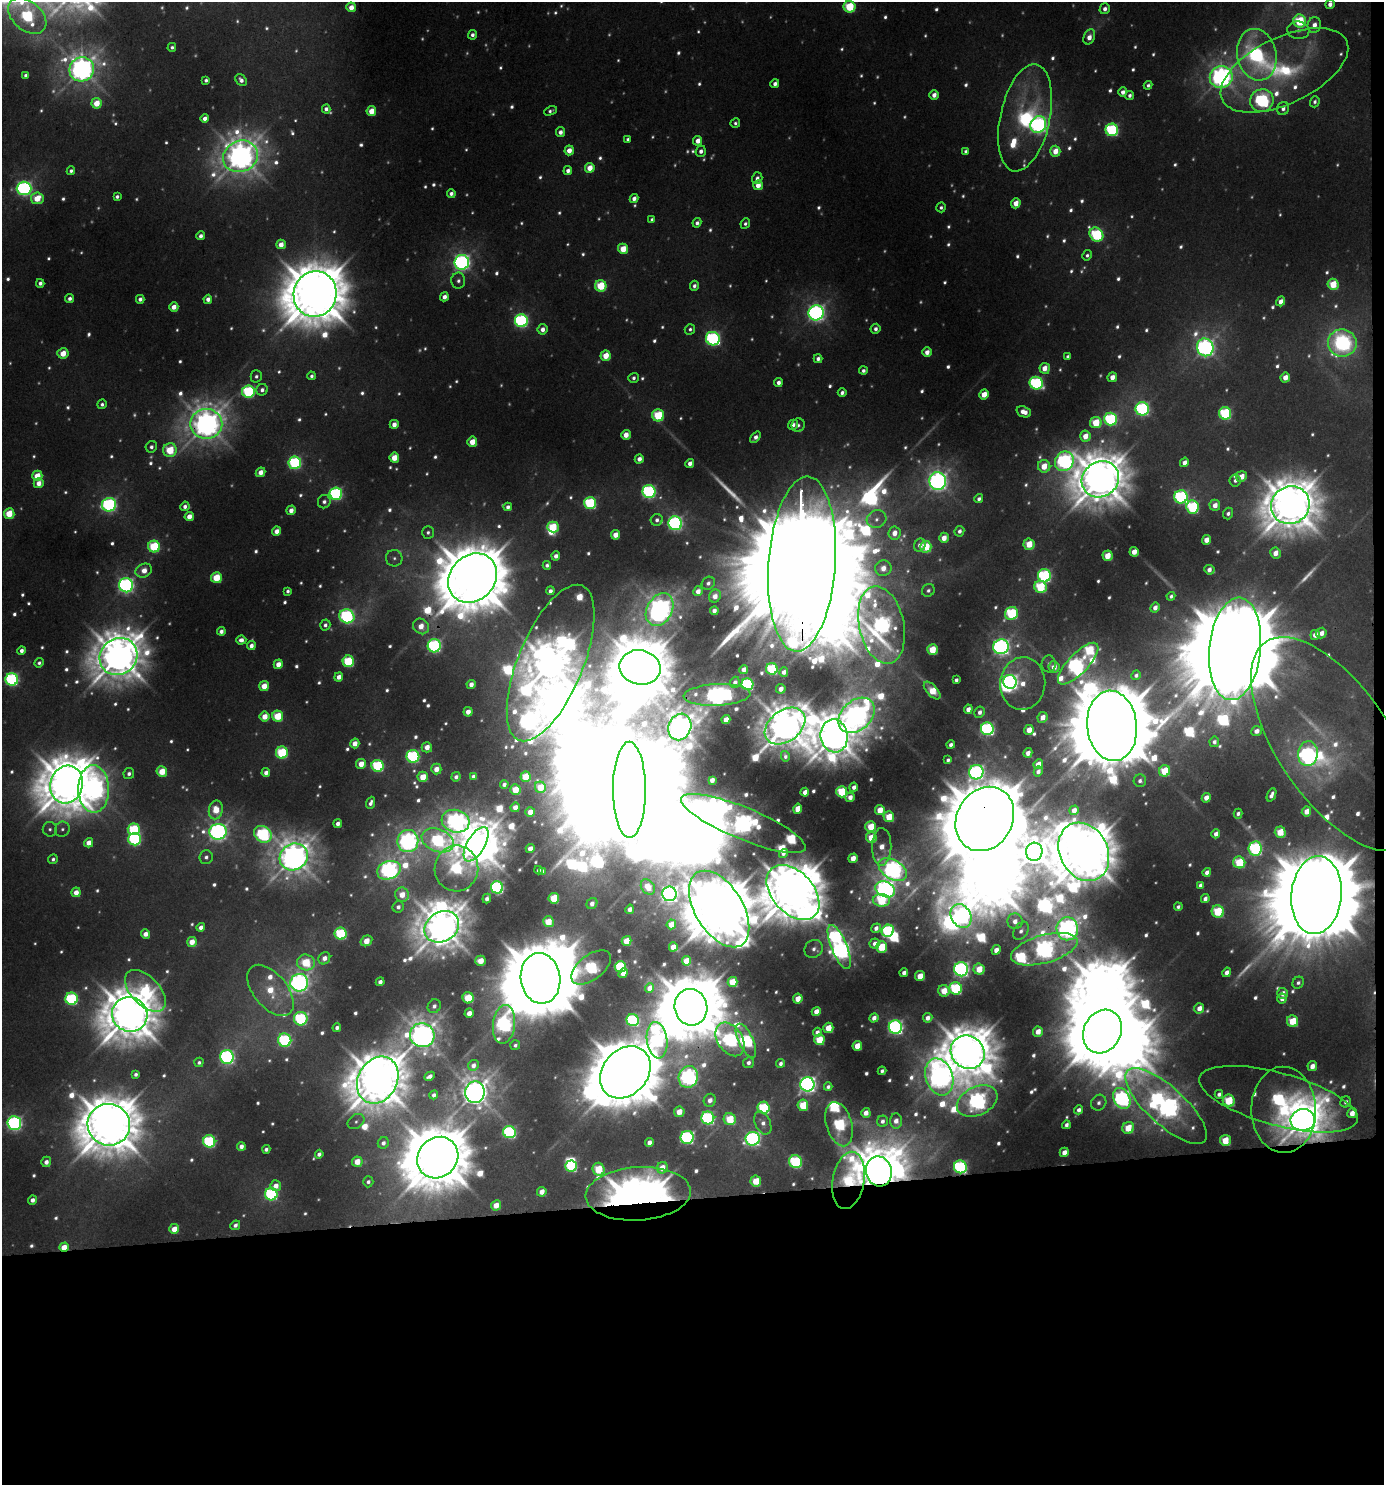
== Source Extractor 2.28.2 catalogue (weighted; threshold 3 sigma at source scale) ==
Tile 9 of 3 x 3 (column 3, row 3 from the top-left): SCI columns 2771-4152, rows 5-1487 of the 4199 x 4457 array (HDU 1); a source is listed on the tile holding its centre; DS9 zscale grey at full resolution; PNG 1386 x 1487 px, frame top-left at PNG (2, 2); each listed source drawn as its Kron ellipse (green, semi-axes under 4 px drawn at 4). Shown black and unused: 20% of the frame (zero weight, under 3 of 4 exposures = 1% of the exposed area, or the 3 px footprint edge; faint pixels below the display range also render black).
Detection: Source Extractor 2.28.2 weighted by HDU 2 'WHT'; one run over the whole footprint, this tile lists its part. Background 0.0192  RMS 0.0069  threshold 0.031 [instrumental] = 3 sigma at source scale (4.5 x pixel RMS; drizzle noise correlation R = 1.50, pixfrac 1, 0.0396/0.0396 arcsec/px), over >= 5 px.
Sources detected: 1085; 279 too faint to see at this stretch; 33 inside a brighter object's white glare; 2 cosmic-ray / hot-pixel residue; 3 long thin detections or spike segments (spike, bleed or trail) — neither listed nor drawn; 26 inside a brighter listed object's ellipse — not listed separately; of the other 742, all 500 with FLUX_AUTO >= 3.03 (the completeness limit of this list) listed and drawn (242 fainter detections not listed), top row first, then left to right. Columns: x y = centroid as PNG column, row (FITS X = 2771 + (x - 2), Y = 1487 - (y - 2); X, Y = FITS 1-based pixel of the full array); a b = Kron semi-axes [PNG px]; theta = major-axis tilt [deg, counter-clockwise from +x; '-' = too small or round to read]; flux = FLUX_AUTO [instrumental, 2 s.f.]
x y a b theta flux
1330 4 5 4 - 7.3
351 7 5 5 - 13
850 7 6 6 - 74
1105 9 5 5 - 6
27 16 22 14 -40 180
1300 21 6 6 - 81
1314 25 8 6 79 9.8
1298 30 11 8 -7 5.3
472 35 5 4 - 4.7
1089 37 8 5 66 12
172 47 4 4 - 3.1
1257 55 26 19 -78 170
82 69 12 12 - 1300
1284 70 69 33 26 150
26 75 4 4 - 4.8
1221 77 11 11 - 950
206 80 4 4 - 3.4
241 80 7 5 -53 5.7
775 84 4 4 - 5.9
1148 85 4 4 - 3.2
1123 92 4 4 - 7
934 95 5 4 - 9.3
1130 95 4 4 - 4.1
1262 101 12 11 - 320
1315 102 6 4 71 3.7
97 103 5 5 - 26
326 109 4 4 - 5.3
1283 109 7 6 - 5.6
371 111 5 5 - 25
550 111 7 4 23 3.2
205 118 4 4 - 7.5
1025 118 54 25 78 150
735 123 5 4 - 3.1
1038 125 8 7 - 500
1112 130 6 6 - 190
560 132 5 4 - 7
628 139 4 4 - 3.3
698 141 5 4 - 12
569 150 5 4 - 13
701 151 5 5 - 5.8
966 151 4 4 - 3.1
1055 151 5 5 - 20
240 156 18 15 23 2000
590 168 5 5 - 22
71 171 4 4 - 3.5
568 171 4 4 - 6.6
757 178 6 5 - 5.4
758 185 5 4 - 14
24 188 7 6 - 370
451 193 4 4 - 4.3
117 197 4 4 - 3.5
37 198 6 6 - 30
634 198 4 4 - 7.6
1016 203 5 4 - 16
941 207 5 4 - 3.2
652 219 4 4 - 3.1
697 223 4 4 - 4.6
745 224 5 4 - 3.2
1096 234 7 6 - 140
201 236 4 4 - 5.3
281 244 5 4 - 13
623 249 5 5 - 27
1087 255 5 4 - 3.1
462 262 7 7 - 520
458 281 8 7 - 4.6
40 283 4 4 - 5.5
1333 284 5 5 - 44
601 286 6 5 - 67
694 286 5 4 - 4.4
315 294 23 21 73 7200
444 297 4 4 - 7.6
70 299 4 4 - 5
140 299 4 4 - 5.8
208 299 4 4 - 7.4
1281 301 5 4 - 11
174 307 4 4 - 12
816 313 8 7 - 560
521 321 6 6 - 270
542 329 5 5 - 8.2
690 329 5 5 - 3.3
876 329 5 5 - 4.9
713 339 7 6 - 250
1342 343 14 13 - 200
1205 347 9 8 - 640
927 352 5 4 - 10
63 353 5 5 - 24
606 356 5 5 - 29
1068 356 4 4 - 3.1
818 359 4 4 - 5
1045 368 5 5 - 15
863 371 4 4 - 4
256 376 6 5 - 3.3
311 376 4 4 - 3.2
1112 377 5 4 - 11
1285 377 5 4 - 14
634 378 5 5 - 3.7
778 382 4 4 - 6.2
1036 383 7 6 - 200
262 390 6 5 - 5.2
248 392 6 6 - 150
842 393 4 4 - 4.7
984 394 5 4 - 22
102 404 5 4 - 3.6
1142 409 7 6 - 250
1024 412 7 5 -20 12
1225 413 6 6 - 130
658 415 6 6 - 76
1110 419 6 6 - 160
1096 423 5 5 - 43
206 424 16 15 - 1800
394 424 4 4 - 10
793 425 5 4 - 5.8
798 425 7 6 - 3.9
626 435 5 5 - 14
1085 436 5 5 - 17
755 437 6 4 50 6.6
472 442 5 5 - 22
151 447 6 5 - 4.2
170 450 7 6 - 56
394 458 5 5 - 24
639 459 4 4 - 8.2
1064 461 10 9 - 430
1184 462 5 4 - 8.7
295 463 6 6 - 180
690 463 4 4 - 7.7
1044 466 6 6 - 26
260 472 5 4 - 12
37 476 5 5 - 28
1241 476 5 5 - 18
1100 479 19 17 38 4400
938 481 9 8 - 760
1235 481 6 5 - 3.9
39 483 5 5 - 12
649 492 6 6 - 240
336 494 6 6 - 220
1181 497 6 6 - 220
979 499 5 4 - 4.3
324 502 6 6 - 4.9
590 503 6 6 - 140
109 505 7 6 - 290
1215 505 5 5 - 12
1290 505 20 18 29 4500
185 506 5 4 - 5.1
508 507 4 4 - 5.2
1193 507 7 6 - 140
291 510 5 4 - 8.9
1228 513 6 5 - 4.3
9 514 5 5 - 37
189 516 5 4 - 12
876 519 10 8 25 6.5
657 520 6 5 - 5
675 523 7 6 - 360
553 527 6 5 - 52
277 531 5 4 - 11
959 531 5 5 - 5
428 532 6 6 - 3.4
894 533 6 6 - 13
615 535 5 4 - 16
944 538 5 5 - 14
1206 540 5 4 - 15
1029 544 5 5 - 34
920 545 7 5 65 7.6
154 547 6 6 - 83
926 547 6 5 - 49
1134 552 5 4 - 14
1275 553 5 5 - 13
556 556 4 4 - 6.5
1107 556 5 5 - 26
394 558 8 8 - 4.2
802 564 88 33 86 90000
547 565 4 4 - 3.8
883 568 8 8 - 14
1209 570 5 4 - 7.7
144 571 8 6 25 16
1044 576 6 6 - 200
216 578 5 5 - 44
473 578 26 22 47 9600
708 583 7 6 - 4.3
126 585 7 7 - 430
1040 587 6 6 - 82
928 590 7 6 - 3.5
288 591 4 4 - 3.3
550 591 4 4 - 5.5
698 591 5 4 - 10
715 596 7 5 58 11
1171 596 4 4 - 3.2
1155 608 5 4 - 8.6
660 610 17 12 60 1300
714 611 4 4 - 6.8
1011 613 7 6 - 120
347 616 8 7 - 250
325 625 5 5 - 3.8
882 625 39 22 -78 700
421 626 8 7 - 18
221 631 4 4 - 5.9
1321 633 5 5 - 9.2
1315 635 5 4 - 11
241 640 5 4 - 6.9
251 646 4 4 - 6.8
434 646 6 6 - 240
1001 647 8 7 - 560
1235 649 51 26 84 45000
932 650 5 5 - 38
21 651 4 4 - 4.9
118 657 19 17 37 3700
348 661 6 5 - 93
39 663 5 4 - 3.2
551 663 83 32 68 4900
278 664 5 4 - 14
1049 664 8 7 - 3.1
1078 664 27 10 46 610
640 667 21 17 -12 7200
1054 667 6 5 - 12
744 669 4 4 - 9.1
772 669 6 6 - 93
784 672 5 4 - 7.4
1136 675 5 4 - 3.8
339 677 4 4 - 9.6
12 679 6 6 - 220
956 680 4 4 - 4.1
735 682 6 5 - 5.3
1010 682 7 6 - 470
471 684 4 4 - 8.2
747 684 6 6 - 170
1023 684 26 22 85 25
264 686 5 5 - 19
781 689 5 4 - 10
932 690 11 5 -47 36
717 695 33 11 3 720
968 709 5 4 - 9
468 712 4 4 - 12
980 712 6 5 - 5.5
857 715 20 15 43 1200
278 716 5 5 - 48
265 717 5 5 - 18
1043 717 5 5 - 13
726 719 4 4 - 14
785 726 23 15 37 3500
1112 726 35 25 -84 24000
680 727 13 11 69 1900
987 729 6 6 - 240
1029 730 5 4 - 18
1256 731 5 5 - 7.7
834 736 16 13 -82 3500
1214 742 5 4 - 4.3
355 743 5 4 - 14
1335 744 123 57 -56 110
951 745 4 4 - 5.1
427 747 5 5 - 13
282 753 6 6 - 99
1028 753 5 4 - 7.9
1308 754 12 10 81 300
413 756 6 6 - 170
785 756 5 4 - 3
948 760 4 4 - 3.2
361 764 5 5 - 18
1038 764 5 4 - 14
378 766 6 6 - 120
436 769 5 5 - 14
1038 771 5 4 - 4.9
1165 771 6 5 - 49
162 772 5 5 - 31
976 772 7 7 - 360
266 773 4 4 - 6.9
129 774 5 5 - 4.6
473 776 4 4 - 3.8
423 777 5 5 - 26
456 777 5 4 - 4.7
526 777 5 5 - 36
712 780 4 3 - 7.4
1140 781 6 6 - 4.1
67 784 19 16 75 4600
504 784 4 4 - 4.5
540 787 6 5 - 25
854 787 4 4 - 6.2
94 789 24 15 -88 1000
515 790 5 5 - 32
629 790 48 16 -90 32000
805 792 4 4 - 9.1
842 792 5 5 - 74
1271 795 7 4 66 5.8
850 797 5 4 - 8.8
1206 798 5 4 - 11
371 803 6 4 68 5.5
515 807 5 4 - 10
798 809 5 4 - 17
216 810 9 7 78 28
880 810 5 5 - 25
1074 810 5 4 - 9.5
1306 811 5 4 - 13
530 812 5 5 - 15
1238 814 5 4 - 4
889 817 5 5 - 33
985 819 33 28 60 19000
456 821 14 11 -16 550
743 823 67 16 -22 1200
338 824 4 4 - 6.5
871 827 5 5 - 36
50 829 7 7 - 3.4
62 829 7 7 - 3.6
134 829 6 6 - 99
218 832 8 8 - 660
1280 832 5 5 - 34
263 834 9 7 -38 240
1216 834 4 4 - 6.6
871 837 5 5 - 29
135 839 6 6 - 180
438 840 17 11 -22 200
408 841 11 10 - 630
89 843 5 4 - 13
476 844 19 9 60 3400
882 847 19 9 89 17
1255 848 7 6 - 190
530 849 4 4 - 12
1034 852 9 8 - 2000
1084 852 30 24 -63 6800
783 853 5 4 - 4.3
206 857 7 6 - 4.7
294 857 14 13 - 2100
853 858 5 4 - 14
53 859 5 4 - 3.6
1239 862 6 6 - 55
456 868 23 22 - 130
893 869 16 9 -32 650
389 870 12 9 19 570
538 870 4 4 - 4.3
543 871 4 3 - 3.2
1207 872 4 4 - 6.7
1200 885 4 4 - 3.2
497 887 6 6 - 220
648 887 8 6 -52 20
885 889 10 7 -25 740
76 892 5 4 - 13
793 892 32 20 -48 6600
669 894 7 7 - 630
402 895 7 7 - 20
1316 895 39 25 85 38000
554 898 5 5 - 48
487 899 5 4 - 5
1205 899 5 4 - 5.7
881 900 8 6 -3 70
592 904 6 5 - 7.7
398 907 6 5 - 5
1178 907 4 4 - 3.3
630 909 4 4 - 7.4
719 909 42 23 -58 8800
1218 911 6 6 - 71
961 916 12 9 -60 470
1015 921 8 7 - 8.3
548 922 5 5 - 32
671 924 5 4 - 15
201 927 4 4 - 7
442 927 18 14 33 3400
876 928 5 4 - 6.6
1067 929 11 11 - 830
888 931 6 6 - 160
1021 931 10 6 57 5
145 934 4 4 - 11
341 934 6 6 - 100
366 941 6 5 - 21
626 941 5 4 - 21
192 942 5 5 - 19
875 944 5 5 - 7.5
673 947 4 4 - 19
839 947 24 8 -68 910
881 947 6 5 - 56
814 949 9 8 - 5.8
1044 949 34 14 15 980
996 950 5 4 - 10
324 958 6 5 - 8.8
480 961 5 5 - 22
686 961 4 4 - 25
306 962 9 8 - 57
591 967 23 12 37 170
620 967 5 5 - 110
961 969 7 7 - 410
979 969 5 5 - 29
1227 972 5 4 - 8.2
623 973 5 4 - 9.4
904 973 4 4 - 5.9
920 976 5 5 - 22
540 978 25 19 -82 17000
380 982 4 4 - 6.7
733 982 5 5 - 36
299 983 9 9 - 710
1298 983 6 5 - 3.6
650 988 5 4 - 11
956 988 6 6 - 110
270 990 30 17 -51 45
145 991 25 14 -46 110
944 991 6 5 - 24
1283 993 5 5 - 8.3
468 998 5 5 - 56
72 999 6 6 - 140
798 999 5 4 - 18
1282 999 5 5 - 5.8
434 1006 7 6 - 5.2
691 1007 18 16 -77 8400
1199 1008 5 5 - 9.7
816 1011 5 4 - 12
469 1013 5 4 - 12
130 1014 18 17 - 4900
874 1018 5 4 - 7.5
928 1018 5 4 - 7.8
301 1019 7 6 - 150
633 1020 6 6 - 160
1292 1021 6 5 - 40
504 1024 19 11 83 400
895 1027 7 6 - 360
337 1028 4 4 - 5.2
828 1028 5 5 - 25
817 1032 4 4 - 6.3
1038 1032 5 4 - 15
1102 1032 22 18 64 11000
422 1035 12 12 - 1500
730 1039 18 12 -56 360
285 1040 7 6 - 170
657 1040 18 10 -82 320
819 1040 5 5 - 40
746 1041 18 7 -65 170
515 1045 5 5 - 3.2
857 1046 5 4 - 21
968 1052 18 16 -42 4900
227 1057 7 6 - 290
199 1062 5 4 - 3.2
748 1063 5 5 - 5.1
781 1063 4 4 - 4
473 1065 5 5 - 6.6
1312 1066 5 4 - 9.5
882 1071 4 4 - 3.2
625 1072 28 22 50 10000
136 1074 4 4 - 3.9
430 1076 6 4 26 6.6
688 1077 11 9 77 550
939 1077 19 13 -72 1200
378 1080 24 19 61 5000
807 1084 7 7 - 570
828 1087 4 4 - 3.6
475 1092 11 9 82 1700
1219 1094 4 4 - 3.8
434 1095 4 4 - 4.5
1122 1098 11 8 -64 430
1278 1099 82 26 -15 230
710 1100 6 6 - 8.2
977 1101 21 14 26 670
1229 1101 6 6 - 55
1346 1102 5 5 - 4.4
1099 1103 8 7 - 4.7
803 1105 6 5 - 41
1166 1106 52 19 -42 1200
763 1108 6 6 - 110
1079 1110 4 4 - 5.4
1284 1110 43 32 -89 230
679 1112 5 5 - 18
866 1113 5 4 - 11
1352 1113 5 5 - 11
708 1118 6 6 - 200
730 1119 6 6 - 46
1303 1120 12 11 - 2300
356 1121 9 7 35 3.4
882 1121 5 5 - 4.7
896 1121 7 6 - 8.6
14 1123 7 7 - 330
763 1123 12 7 -65 7.1
839 1124 23 13 -74 130
109 1125 21 21 - 6100
1066 1125 4 4 - 4.5
1128 1128 6 6 - 35
509 1132 6 6 - 190
687 1137 6 6 - 210
753 1139 7 7 - 320
1225 1140 5 5 - 32
209 1141 6 6 - 150
649 1142 4 4 - 7
383 1143 6 5 - 5.1
241 1146 4 4 - 7.1
266 1149 4 4 - 4.2
1064 1152 5 4 - 10
319 1154 4 4 - 5.6
438 1158 22 19 48 7800
46 1162 5 5 - 7.8
357 1162 5 5 - 21
795 1162 6 6 - 130
571 1166 6 5 - 96
960 1167 6 6 - 210
662 1168 6 5 - 15
599 1169 6 6 - 51
879 1171 15 13 -77 4100
848 1180 29 16 80 120
756 1181 5 5 - 34
368 1182 5 5 - 3.9
276 1186 5 5 - 10
542 1192 5 4 - 15
271 1194 6 6 - 160
638 1194 53 26 3 740
32 1200 4 4 - 7.1
496 1205 5 5 - 19
235 1225 5 4 - 5
174 1229 5 5 - 19
64 1247 5 4 - 21
Overlapping masked pixels (flux is a lower limit): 22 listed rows (the first 20) at x y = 206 424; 802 564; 473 578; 1235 649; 551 663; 717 695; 629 790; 985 819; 1084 852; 1316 895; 1067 929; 691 1007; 968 1052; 1278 1099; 977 1101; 1284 1110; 1303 1120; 960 1167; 879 1171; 848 1180
Isophote crosses this tile's border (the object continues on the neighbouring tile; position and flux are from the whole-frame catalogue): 5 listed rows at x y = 1330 4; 850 7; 27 16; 1300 21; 1257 55